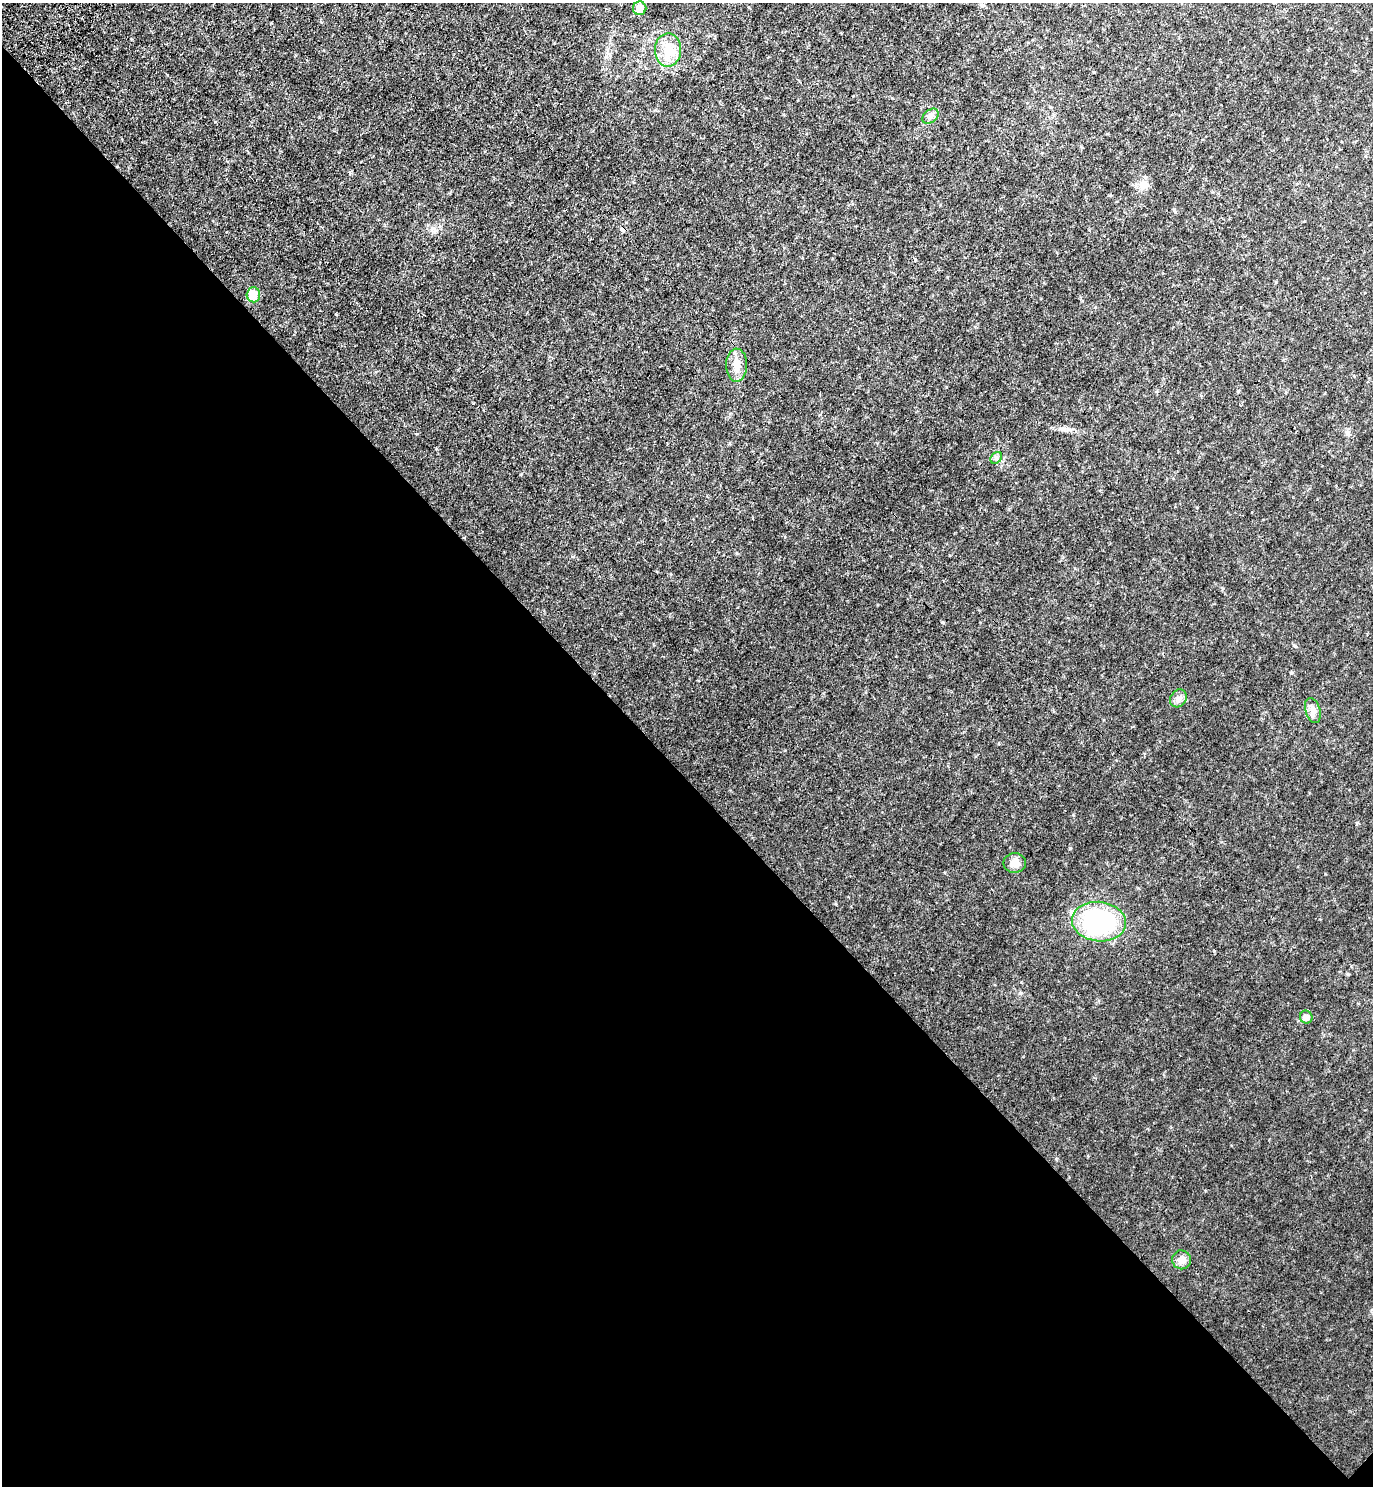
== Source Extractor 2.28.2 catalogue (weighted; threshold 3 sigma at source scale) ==
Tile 14 of 4 x 4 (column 2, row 4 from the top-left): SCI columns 1716-3086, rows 90-1573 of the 6072 x 6068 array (HDU 1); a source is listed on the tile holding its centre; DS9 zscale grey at full resolution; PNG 1375 x 1488 px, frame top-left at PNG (2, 3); each listed source drawn as its Kron ellipse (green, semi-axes under 4 px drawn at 4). Shown black and unused: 48% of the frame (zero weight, under 3 of 4 exposures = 6% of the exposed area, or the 3 px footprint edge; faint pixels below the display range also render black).
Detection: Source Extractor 2.28.2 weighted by HDU 2 'WHT'; one run over the whole footprint, this tile lists its part. Background 0.0797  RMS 0.012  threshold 0.052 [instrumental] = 3 sigma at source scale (4.5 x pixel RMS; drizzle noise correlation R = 1.50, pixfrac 1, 0.05/0.05 arcsec/px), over >= 5 px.
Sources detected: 12; all 12 listed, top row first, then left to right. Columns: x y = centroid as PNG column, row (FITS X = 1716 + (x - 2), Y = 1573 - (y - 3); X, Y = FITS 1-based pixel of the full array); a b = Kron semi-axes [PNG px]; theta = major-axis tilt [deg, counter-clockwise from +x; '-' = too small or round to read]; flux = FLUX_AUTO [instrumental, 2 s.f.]
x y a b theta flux
640 8 7 6 - 15
668 50 16 13 89 17
930 116 9 6 41 3.6
253 295 7 7 - 22
737 365 16 10 89 11
996 458 6 5 - 2.2
1178 698 9 7 55 4.3
1313 710 13 7 -73 5.3
1015 863 11 9 0 7.5
1099 922 27 19 -6 120
1306 1017 6 6 - 4.5
1182 1260 9 9 - 6.2
Unlisted compact peaks at least as high as the median listed source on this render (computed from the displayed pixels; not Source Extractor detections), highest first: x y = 1291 673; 1056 1159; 417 434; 1073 815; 1357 823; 1347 434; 1295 646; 945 872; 1175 212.